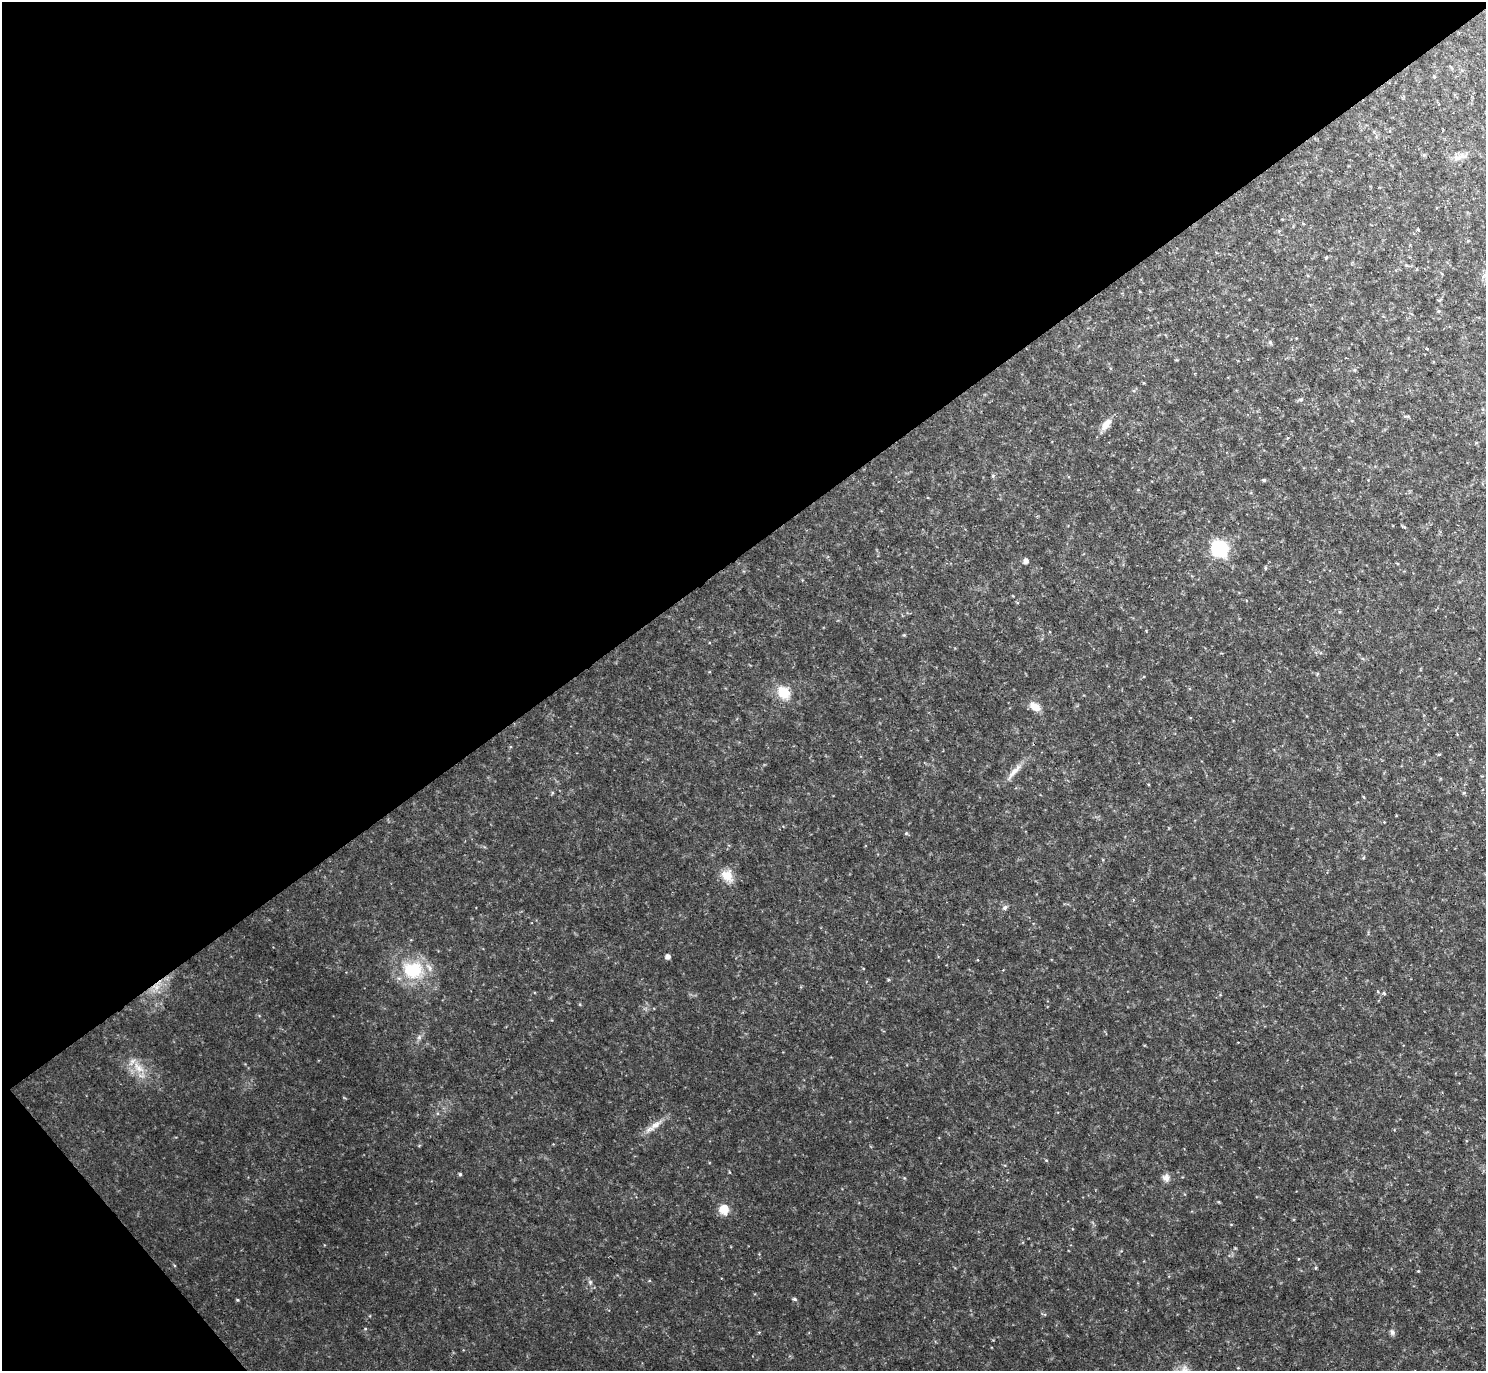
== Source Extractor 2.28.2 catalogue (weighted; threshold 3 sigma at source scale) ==
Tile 5 of 4 x 4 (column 1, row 2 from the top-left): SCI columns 3-1486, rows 3038-4406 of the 5938 x 5933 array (HDU 1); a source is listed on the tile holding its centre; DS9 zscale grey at full resolution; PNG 1488 x 1373 px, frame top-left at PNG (2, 2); no overlay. Shown black and unused: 42% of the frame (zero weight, under 2 of 3 exposures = <1% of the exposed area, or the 3 px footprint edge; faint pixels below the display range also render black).
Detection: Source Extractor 2.28.2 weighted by HDU 2 'WHT'; one run over the whole footprint, this tile lists its part. Background 0.0475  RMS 0.0077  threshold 0.0345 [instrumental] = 3 sigma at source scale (4.5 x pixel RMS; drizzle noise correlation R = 1.50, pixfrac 1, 0.05/0.05 arcsec/px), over >= 5 px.
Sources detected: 35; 1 cosmic-ray / hot-pixel residue — not listed; the other 34 listed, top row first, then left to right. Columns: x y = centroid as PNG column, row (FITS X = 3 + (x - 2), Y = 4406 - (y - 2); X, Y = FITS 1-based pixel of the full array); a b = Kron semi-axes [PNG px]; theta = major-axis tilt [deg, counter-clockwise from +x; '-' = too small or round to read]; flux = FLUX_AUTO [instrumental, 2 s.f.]
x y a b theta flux
1457 158 12 9 -8 5.2
1301 399 6 4 19 1.1
1106 425 17 8 53 6.9
1264 480 5 4 - 1
1404 527 5 4 - 0.91
1219 549 10 9 - 83
1026 561 6 6 - 2.6
1265 568 5 3 - 0.87
784 692 16 13 -48 15
1035 707 15 9 -31 6.4
1439 754 5 3 - 0.77
1014 771 29 7 48 7.4
1364 797 5 3 - 0.7
906 833 6 4 0 0.86
727 876 17 14 -52 10
1005 908 8 6 40 1.9
668 957 4 4 - 3.5
413 970 26 22 5 35
156 987 11 6 -17 5
1384 993 4 3 - 2.2
419 1037 6 5 - 1.7
138 1068 18 9 -48 9.8
656 1125 17 8 36 6.7
1046 1160 5 3 - 0.73
460 1174 5 4 - 1.1
1166 1178 11 9 -71 3.8
724 1209 13 12 - 8.9
1418 1271 4 4 - 0.71
590 1282 6 5 - 1.5
794 1299 5 4 - 1.3
237 1300 4 3 - 0.8
365 1329 5 3 - 0.63
1392 1332 8 6 -73 2.2
1183 1370 19 8 52 6.4
Overlapping masked pixels (flux is a lower limit): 1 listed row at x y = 156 987
Isophote crosses this tile's border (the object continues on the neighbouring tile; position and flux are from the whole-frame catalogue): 1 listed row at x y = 1183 1370